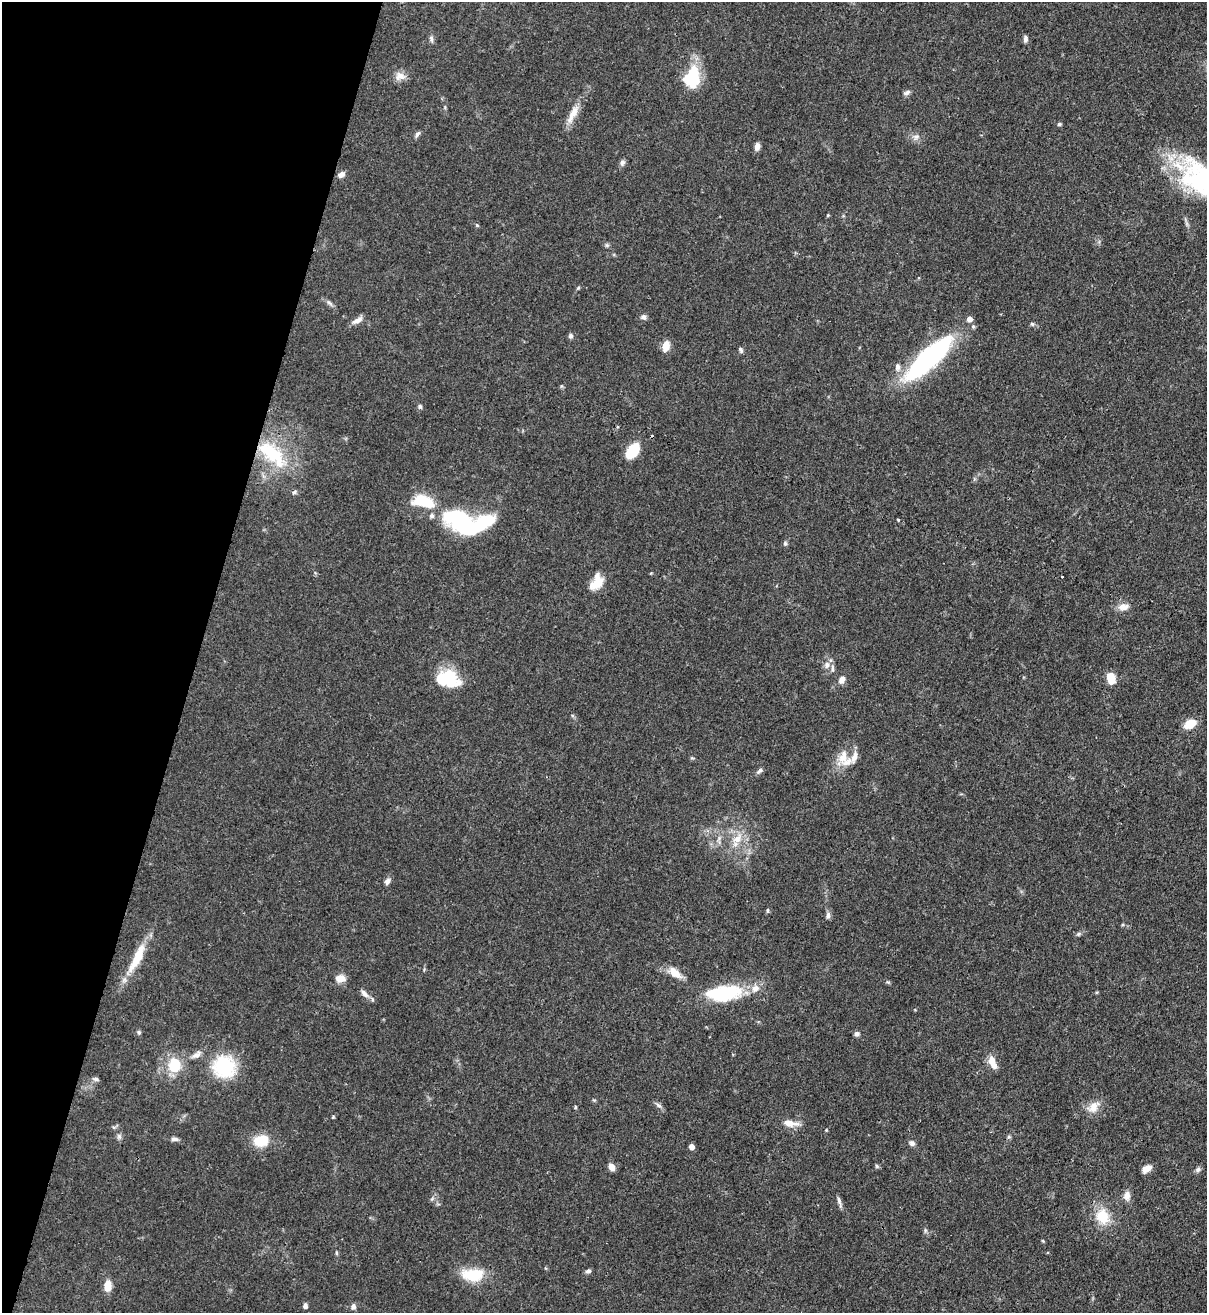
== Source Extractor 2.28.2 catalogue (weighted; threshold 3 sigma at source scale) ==
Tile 9 of 4 x 4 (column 1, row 3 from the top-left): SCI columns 218-1422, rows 1342-2652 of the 5383 x 5308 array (HDU 1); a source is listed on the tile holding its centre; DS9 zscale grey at full resolution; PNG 1209 x 1315 px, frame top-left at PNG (2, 2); no overlay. Shown black and unused: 16% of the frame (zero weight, under 3 of 4 exposures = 7% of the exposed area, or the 3 px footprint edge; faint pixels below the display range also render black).
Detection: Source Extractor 2.28.2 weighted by HDU 2 'WHT'; one run over the whole footprint, this tile lists its part. Background 0.0825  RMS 0.0039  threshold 0.0176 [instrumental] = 3 sigma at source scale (4.5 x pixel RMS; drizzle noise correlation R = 1.50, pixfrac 1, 0.05/0.05 arcsec/px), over >= 5 px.
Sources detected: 96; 3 inside a brighter object's white glare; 2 cosmic-ray / hot-pixel residue — not listed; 4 inside a brighter listed object's ellipse — not listed separately; the other 87 listed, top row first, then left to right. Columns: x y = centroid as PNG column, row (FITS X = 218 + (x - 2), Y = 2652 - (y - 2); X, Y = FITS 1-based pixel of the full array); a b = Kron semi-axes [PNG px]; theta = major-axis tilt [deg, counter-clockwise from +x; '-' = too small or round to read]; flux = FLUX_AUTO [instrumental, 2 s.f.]
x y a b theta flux
431 39 10 4 -67 0.95
1025 39 8 5 88 1.3
400 76 14 10 -8 3.1
692 77 24 17 81 17
907 93 11 5 24 1.2
573 114 30 9 63 5.3
1059 124 5 4 - 0.71
417 134 10 5 53 0.98
916 137 11 6 1 1.7
757 146 8 6 70 1.9
622 162 8 7 - 1.2
341 175 9 6 29 1.8
1200 179 52 32 -42 54
828 215 5 3 - 0.35
477 225 5 4 - 0.5
607 245 6 5 - 0.67
578 288 5 4 - 0.47
329 303 10 5 -41 1.2
643 317 7 6 - 1.2
969 319 5 5 - 2.6
357 320 16 6 30 2.4
1032 324 5 5 - 0.65
973 326 6 4 -75 0.74
570 336 6 5 - 1
666 346 13 8 76 3.9
740 350 7 4 -61 0.76
928 359 53 16 43 74
897 367 11 7 -83 1.9
420 406 6 6 - 0.83
633 451 15 9 53 14
272 453 50 20 -41 25
294 492 7 5 24 0.83
423 501 24 12 -14 15
432 516 6 5 - 1.2
462 522 29 17 -62 32
482 523 35 15 28 21
785 543 6 5 - 0.85
597 582 20 13 62 6.6
1123 607 12 8 2 3.3
827 665 9 8 - 2.1
1110 676 6 5 - 12
449 679 22 18 -52 17
842 679 10 7 65 2.2
1190 724 14 9 28 5.6
843 757 20 13 74 5.9
760 771 9 5 41 1.1
737 839 18 10 46 5.5
387 881 9 6 60 1.4
768 910 6 4 89 0.49
828 915 9 6 -84 1.2
1078 934 6 5 - 0.75
137 958 45 11 64 11
675 973 20 10 -37 4.9
341 978 9 7 -2 4.9
364 993 12 6 -47 2
724 993 42 18 8 27
139 1032 6 5 - 0.65
857 1034 6 5 - 1.3
196 1055 13 7 31 2.3
992 1062 18 8 -68 4.2
174 1065 17 14 85 12
224 1066 26 25 - 23
96 1079 8 5 -9 0.95
659 1105 10 5 -35 1.1
575 1107 5 3 - 0.46
1093 1107 18 12 48 4.6
333 1117 5 4 - 0.42
790 1123 22 8 -10 3.9
114 1127 6 4 17 0.66
119 1136 9 5 -64 1.1
174 1139 10 5 0 1.2
261 1141 15 12 9 10
912 1143 8 6 -44 1.3
691 1147 5 5 - 2.1
877 1166 6 4 -88 0.55
612 1167 8 6 -61 2.6
1147 1169 10 6 31 3.6
1198 1169 8 6 60 1
1127 1195 10 7 79 2.7
839 1201 11 5 -77 1.3
1103 1216 21 17 -62 9.9
336 1253 6 4 -88 0.51
588 1271 7 5 13 0.97
472 1275 29 15 -2 12
107 1286 12 8 86 4.7
305 1306 7 5 73 1.1
353 1307 7 6 - 1.6
Overlapping masked pixels (flux is a lower limit): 1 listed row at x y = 272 453
Isophote crosses this tile's border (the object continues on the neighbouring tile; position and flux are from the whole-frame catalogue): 1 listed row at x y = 1200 179